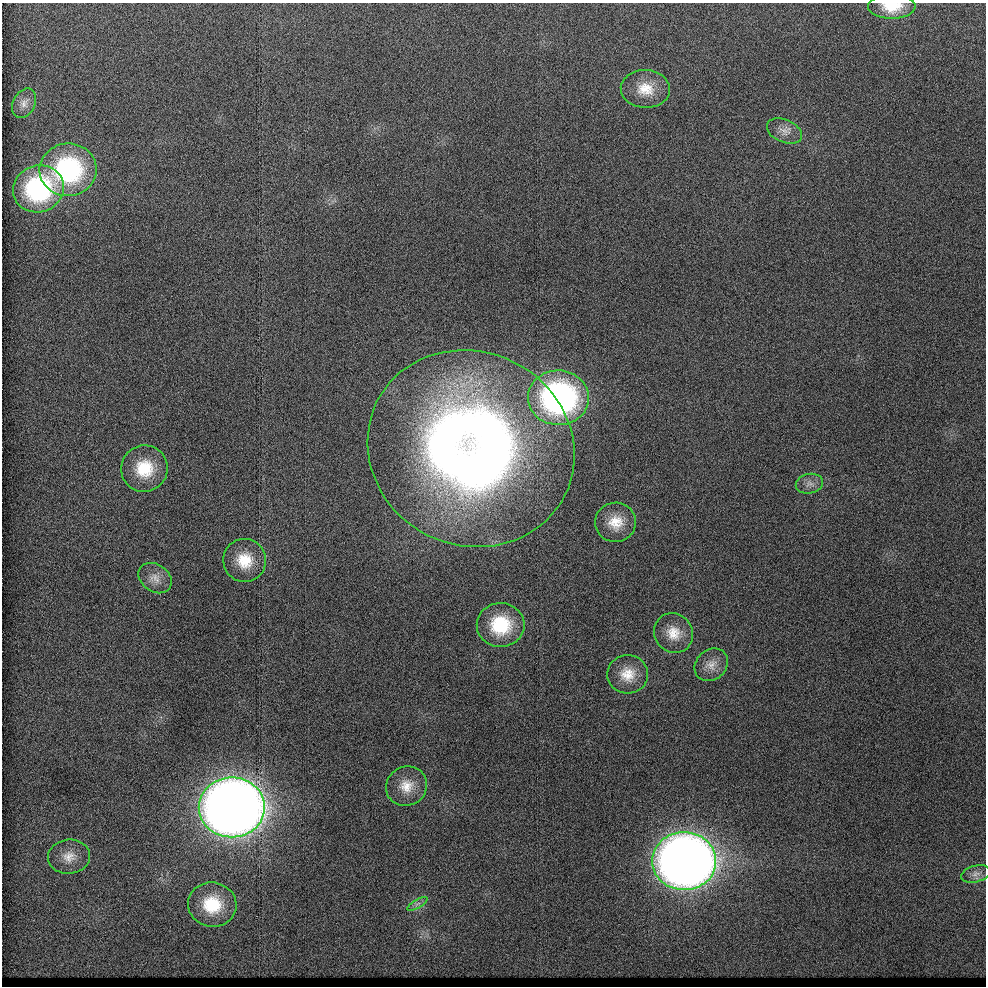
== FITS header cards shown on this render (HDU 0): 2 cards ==
NAXIS1  =                  984 / Axis length
NAXIS2  =                  984 / Axis length

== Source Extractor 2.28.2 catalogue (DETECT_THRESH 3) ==
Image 984 x 984 px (HDU 0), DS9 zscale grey, 1 PNG px = 1 image px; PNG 988 x 988 px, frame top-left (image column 1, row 984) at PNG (2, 3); each listed source drawn as its Kron ellipse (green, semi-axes under 4 px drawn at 4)
Background 2270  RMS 3.1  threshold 9.2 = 3 sigma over >= 5 px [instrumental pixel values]
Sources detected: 24; all 24 listed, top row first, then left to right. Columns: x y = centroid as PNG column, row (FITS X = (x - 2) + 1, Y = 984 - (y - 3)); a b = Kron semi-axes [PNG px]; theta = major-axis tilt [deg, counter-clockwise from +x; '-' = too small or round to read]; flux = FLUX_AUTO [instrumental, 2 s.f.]
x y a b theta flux
892 6 23 12 0 5300
645 89 24 19 -2 5300
24 103 15 11 62 1800
784 131 18 11 -23 2000
68 170 28 26 5 29000
38 189 25 23 20 27000
558 398 30 27 -2 67000
471 449 105 97 -26 220000
144 469 23 23 - 8800
809 484 14 10 12 1400
616 522 20 19 - 4800
245 560 21 21 - 6600
155 578 18 13 -35 2600
501 625 24 22 -1 12000
674 633 20 19 - 4200
711 665 18 15 41 2700
628 674 20 19 - 4500
407 786 21 19 32 4300
232 807 33 30 0 410000
69 857 21 17 4 3400
684 861 32 29 -2 340000
976 874 15 8 14 1400
417 904 11 3 29 590
212 905 24 22 -8 9400
At the frame edge (FLAGS 8, measured only in part): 1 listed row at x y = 892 6